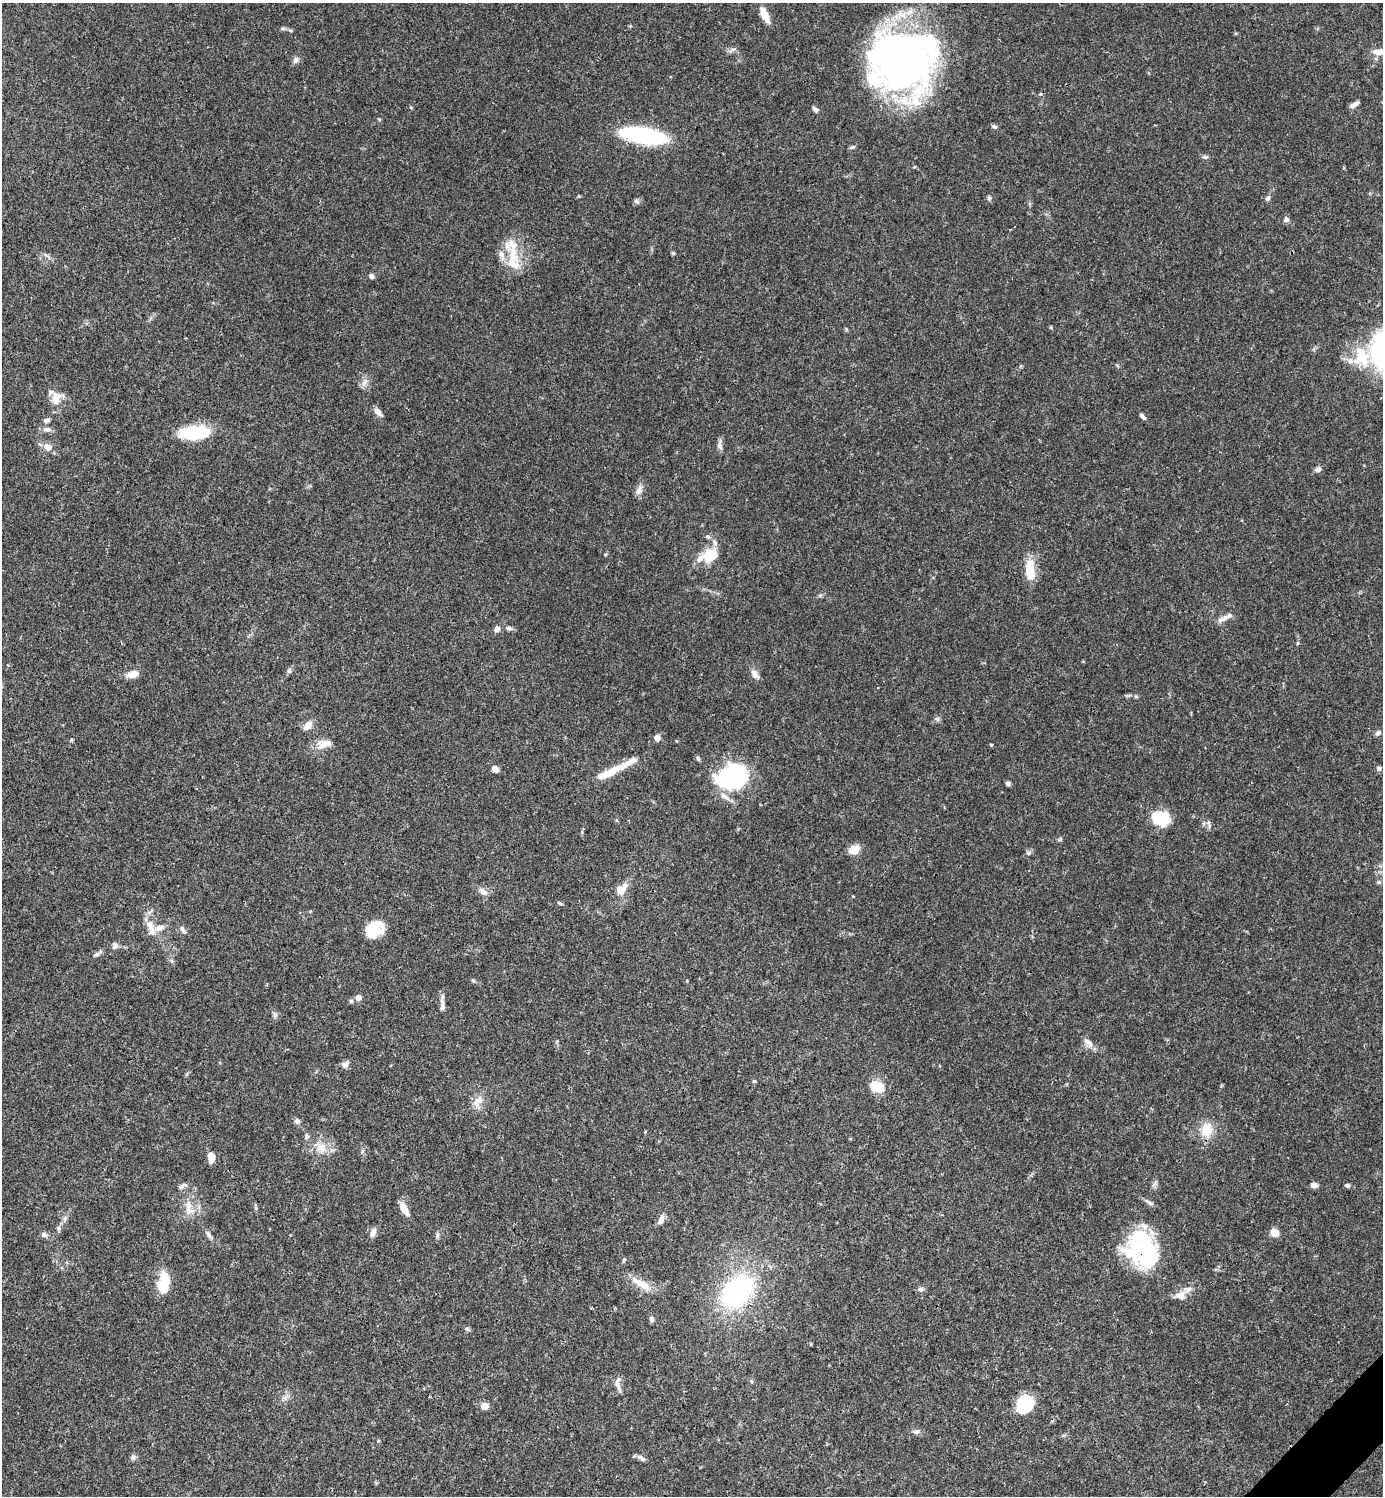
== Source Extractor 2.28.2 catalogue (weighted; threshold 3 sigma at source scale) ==
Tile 6 of 4 x 4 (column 2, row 2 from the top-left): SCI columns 1680-3060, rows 2990-4483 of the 5981 x 5981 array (HDU 1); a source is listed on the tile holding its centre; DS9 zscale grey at full resolution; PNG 1385 x 1498 px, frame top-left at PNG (2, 3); no overlay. Shown black and unused: <1% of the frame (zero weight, under 3 of 4 exposures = <1% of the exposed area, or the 3 px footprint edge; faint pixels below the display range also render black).
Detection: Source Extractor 2.28.2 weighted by HDU 2 'WHT'; one run over the whole footprint, this tile lists its part. Background 0.0389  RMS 0.0027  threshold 0.0121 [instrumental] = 3 sigma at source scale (4.5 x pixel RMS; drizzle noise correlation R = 1.50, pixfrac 1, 0.05/0.05 arcsec/px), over >= 5 px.
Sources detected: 129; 4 inside a brighter object's white glare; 1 cosmic-ray / hot-pixel residue — not listed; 14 inside a brighter listed object's ellipse — not listed separately; the other 110 listed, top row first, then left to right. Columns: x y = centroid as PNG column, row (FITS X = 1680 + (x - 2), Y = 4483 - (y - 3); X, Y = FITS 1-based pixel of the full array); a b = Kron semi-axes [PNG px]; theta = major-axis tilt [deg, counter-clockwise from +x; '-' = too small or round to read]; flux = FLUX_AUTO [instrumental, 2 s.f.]
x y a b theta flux
765 15 18 7 -65 3.6
283 28 7 4 18 0.41
1379 52 17 8 0 2.3
296 60 9 7 49 0.95
902 64 71 61 -2 120
1354 104 10 4 32 1.1
815 109 7 5 -42 0.76
994 127 7 5 -28 0.6
644 135 33 10 -10 55
852 147 8 5 26 0.5
1205 157 8 5 0 0.57
989 198 6 5 - 0.56
1268 199 7 5 48 0.6
636 201 8 6 -18 0.63
1286 219 7 6 - 0.79
673 253 5 4 - 0.41
513 254 25 14 -79 7.5
371 276 6 5 - 0.84
1051 328 6 3 -20 0.28
1362 357 30 22 -69 10
364 383 12 5 50 1
56 398 19 12 60 3.3
378 412 12 6 -48 1.5
1143 417 9 4 -46 0.77
46 420 8 5 17 0.81
47 429 11 6 1 1.2
195 432 32 14 1 13
720 445 12 7 -88 1.1
48 447 8 7 - 2.4
1318 469 8 6 27 0.98
639 490 14 8 64 1.4
606 554 6 3 71 0.3
710 555 23 18 35 6.9
1030 569 26 11 -86 5.9
1229 616 15 6 20 1.3
509 628 10 5 -12 0.74
497 629 7 6 - 1.3
289 671 6 6 - 0.63
133 674 13 7 12 2.7
755 674 15 8 -54 1.5
937 719 7 6 - 0.59
308 725 12 8 49 2
1378 733 8 6 23 0.71
657 738 7 7 - 1.1
71 740 5 3 - 0.3
324 744 20 11 20 3
991 745 4 3 - 0.35
698 758 7 4 -63 0.51
1379 768 7 6 - 0.66
495 769 6 5 - 1.9
610 772 46 8 26 6.3
732 776 34 26 24 27
1008 783 5 4 - 0.85
1163 818 19 17 15 7.4
1209 826 9 5 -71 0.64
1060 839 6 4 44 0.39
854 849 11 8 29 3.7
1379 882 6 5 - 0.46
622 889 17 11 53 3.2
483 892 13 8 -44 1.5
560 903 7 4 -26 0.41
150 926 17 10 -75 2.7
375 928 20 14 43 7.5
182 929 11 5 -63 0.78
115 946 10 7 65 0.91
97 954 7 6 - 0.68
473 981 6 4 -20 0.35
358 998 5 5 - 2.3
442 1000 18 6 87 1.1
275 1015 6 6 - 0.66
1088 1043 18 7 -44 1.7
345 1064 10 8 38 1.1
754 1081 5 4 - 0.38
877 1086 17 12 -28 5.1
480 1100 14 10 3 2.3
297 1121 7 7 - 0.85
1206 1130 16 14 75 5.1
645 1132 3 3 - 0.31
307 1136 8 5 -90 0.63
321 1148 15 14 - 3.6
211 1158 9 6 90 2.9
1314 1185 7 5 1 1.2
1347 1185 7 5 -29 0.56
181 1186 9 5 46 0.73
188 1206 20 8 87 2.7
404 1209 17 7 -58 2.6
661 1219 13 7 70 1.4
58 1228 7 4 -88 0.52
373 1232 11 7 70 1.4
1274 1233 8 6 -38 3.3
209 1234 12 5 -62 0.86
44 1235 9 6 -33 0.78
437 1235 7 4 88 0.51
1143 1250 38 34 -17 28
624 1260 6 4 68 0.37
165 1280 21 10 -76 5.6
641 1284 26 9 -30 4.1
921 1289 7 6 - 0.71
737 1291 26 18 46 53
1180 1295 13 11 10 2.2
651 1319 8 6 -78 0.64
467 1329 6 5 - 0.5
751 1381 6 4 -71 0.31
617 1385 17 5 -66 1.3
1024 1404 17 15 53 11
484 1406 8 7 - 2
916 1432 9 6 31 0.79
378 1441 5 4 - 0.25
133 1457 8 7 - 0.73
641 1458 12 5 -38 0.82
Overlapping masked pixels (flux is a lower limit): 2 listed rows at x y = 644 135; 1143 1250
Isophote crosses this tile's border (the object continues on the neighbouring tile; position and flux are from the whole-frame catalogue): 1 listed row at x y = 1379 52
Unlisted compact peaks at least as high as the median listed source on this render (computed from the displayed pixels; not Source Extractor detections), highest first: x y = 1029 853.